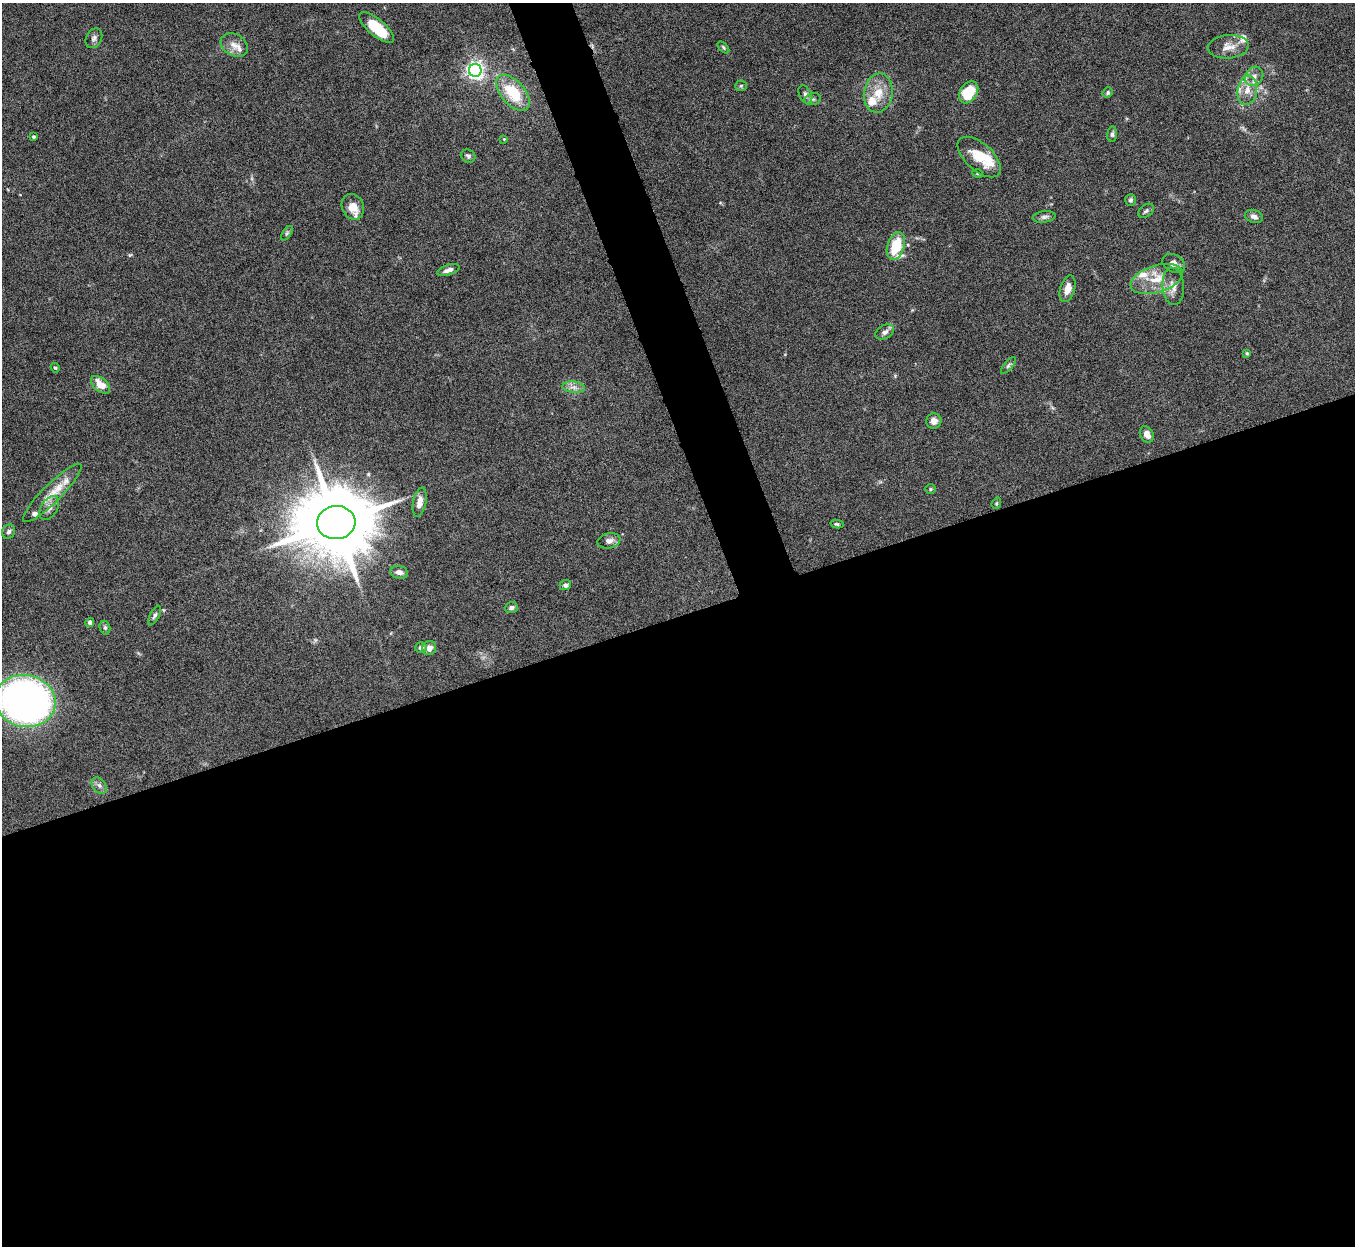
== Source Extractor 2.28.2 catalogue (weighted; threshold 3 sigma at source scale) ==
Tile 15 of 4 x 4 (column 3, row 4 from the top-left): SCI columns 2710-4062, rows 150-1393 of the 5420 x 5404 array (HDU 1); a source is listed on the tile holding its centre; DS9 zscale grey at full resolution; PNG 1357 x 1248 px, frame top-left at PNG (2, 3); each listed source drawn as its Kron ellipse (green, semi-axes under 4 px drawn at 4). Shown black and unused: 53% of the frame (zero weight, under 8 of 16 exposures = <1% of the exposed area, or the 3 px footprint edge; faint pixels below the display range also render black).
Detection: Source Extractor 2.28.2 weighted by HDU 2 'WHT'; one run over the whole footprint, this tile lists its part. Background 0.167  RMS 0.005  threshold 0.0204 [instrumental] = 3 sigma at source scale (4.09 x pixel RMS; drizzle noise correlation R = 1.36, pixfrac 0.8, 0.05/0.05 arcsec/px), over >= 5 px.
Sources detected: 69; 9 inside a brighter listed object's ellipse — not listed separately; the other 60 listed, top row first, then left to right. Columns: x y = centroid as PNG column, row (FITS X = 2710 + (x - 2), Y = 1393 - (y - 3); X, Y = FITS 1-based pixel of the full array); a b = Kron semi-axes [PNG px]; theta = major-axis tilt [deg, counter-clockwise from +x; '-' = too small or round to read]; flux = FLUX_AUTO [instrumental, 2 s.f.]
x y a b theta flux
376 27 21 8 -40 18
94 38 10 7 61 1.7
234 45 14 10 -31 3.9
723 47 7 3 -46 0.65
1228 47 20 11 5 5.4
475 70 6 6 - 180
1254 76 10 8 56 3
741 86 5 5 - 0.72
1247 90 15 9 80 5.2
969 92 12 8 57 15
513 93 21 12 -49 19
878 93 19 14 81 8.8
1107 93 5 5 - 0.74
805 94 10 6 -64 1.5
813 99 8 6 12 1.2
1112 134 7 5 83 0.95
34 137 3 3 - 0.71
504 139 4 4 - 0.41
468 156 7 6 - 1.1
979 157 26 13 -42 11
978 174 5 3 - 0.46
1131 200 6 5 - 1
353 207 13 11 -65 6
1146 211 9 6 37 1.1
1254 216 9 6 -19 1.9
1044 217 11 5 8 1.4
287 233 8 4 54 0.75
896 246 14 8 71 15
1174 263 12 8 -28 2.5
448 270 12 5 19 2.4
1157 279 27 13 17 10
1173 286 19 11 -85 4.3
1068 289 14 7 74 4.1
885 332 10 6 30 1.9
1247 353 4 3 - 0.6
1008 366 10 4 50 1
55 368 5 4 - 0.61
101 385 11 6 -41 6.2
573 387 11 5 -6 2.4
934 421 8 7 - 3
1147 434 9 6 -62 3.4
930 489 5 4 - 0.59
52 493 40 9 45 9
420 502 15 6 79 4.1
996 503 6 4 70 0.57
49 508 13 8 58 2.8
336 523 19 16 6 5700
837 524 7 4 -11 0.68
9 532 7 6 - 1.4
609 541 11 7 12 2.3
399 572 9 6 -13 2
565 585 6 5 - 1.5
511 608 6 5 - 1.6
155 615 11 4 63 1.2
90 622 4 4 - 1.9
105 628 7 5 -75 0.96
421 648 6 5 - 1.3
429 648 7 7 - 2.8
25 701 30 26 -12 240
99 786 9 6 -49 1.6
Isophote crosses this tile's border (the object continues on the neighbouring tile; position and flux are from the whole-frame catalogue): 1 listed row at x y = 25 701